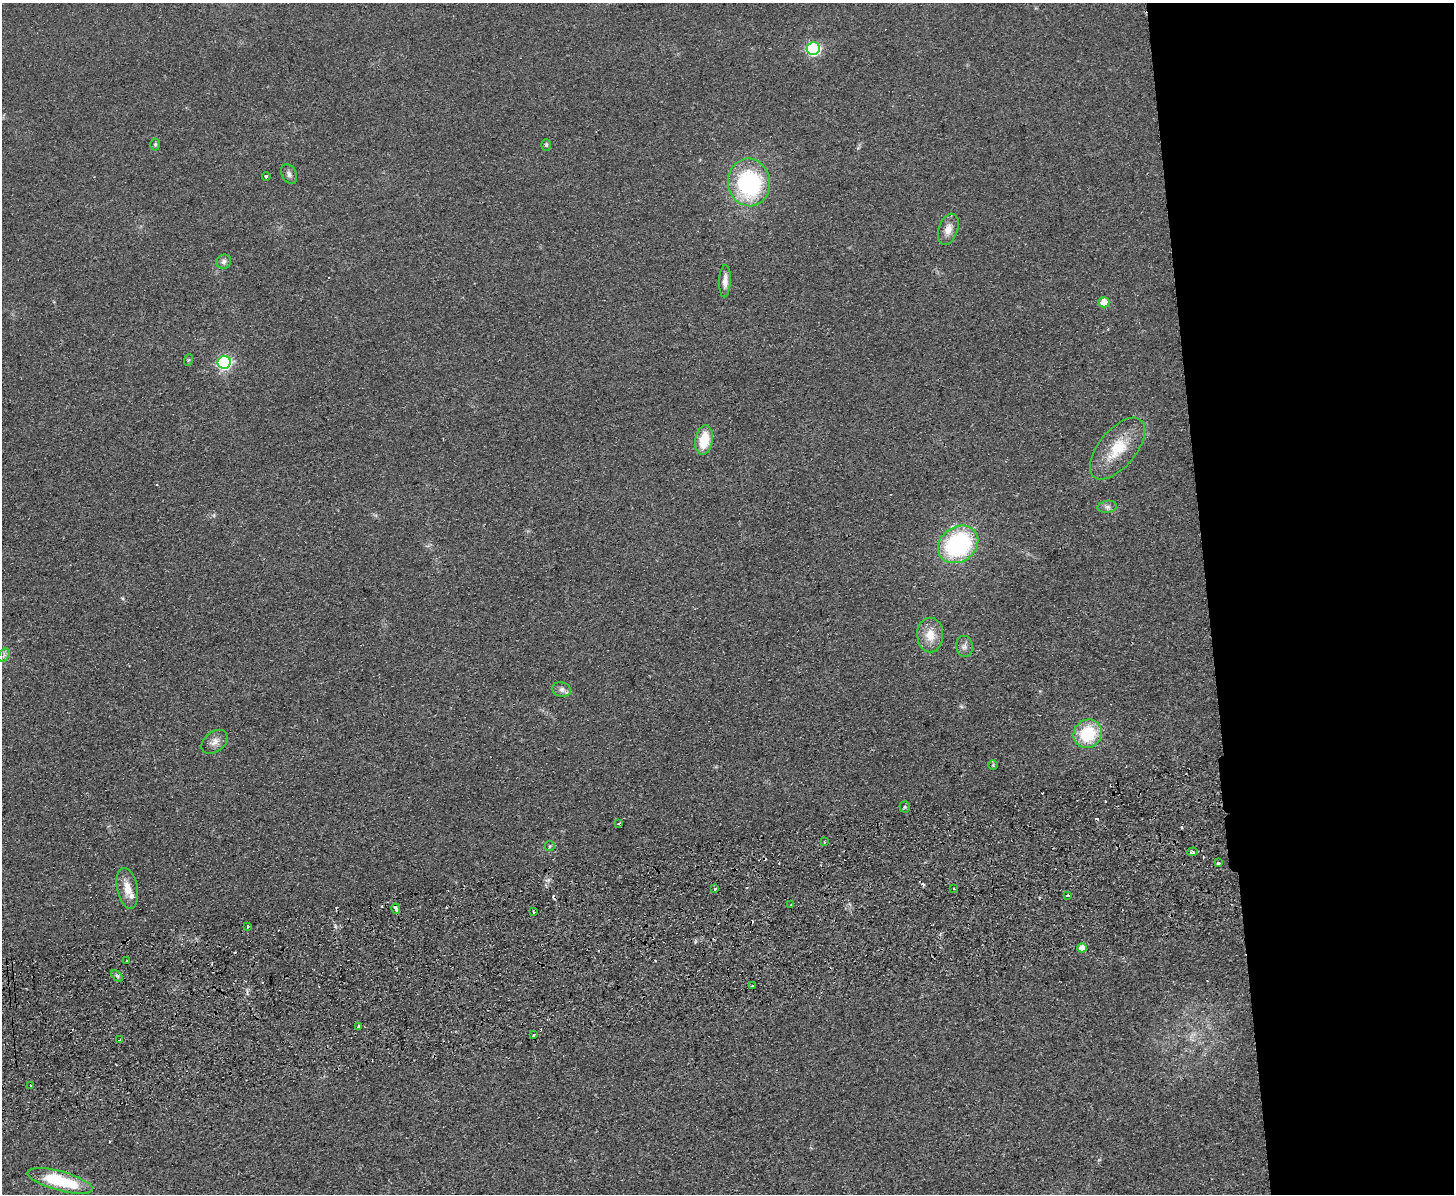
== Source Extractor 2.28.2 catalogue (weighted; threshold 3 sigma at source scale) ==
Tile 6 of 3 x 4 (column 3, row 2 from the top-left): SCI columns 3163-4614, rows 2439-3630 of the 4762 x 4877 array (HDU 1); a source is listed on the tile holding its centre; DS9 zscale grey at full resolution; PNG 1456 x 1196 px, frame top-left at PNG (2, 3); each listed source drawn as its Kron ellipse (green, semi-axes under 4 px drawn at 4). Shown black and unused: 17% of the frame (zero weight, under 2 of 3 exposures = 3% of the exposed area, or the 3 px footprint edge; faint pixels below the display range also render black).
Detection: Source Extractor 2.28.2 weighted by HDU 2 'WHT'; one run over the whole footprint, this tile lists its part. Background 0.084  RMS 0.0092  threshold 0.0414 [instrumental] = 3 sigma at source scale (4.5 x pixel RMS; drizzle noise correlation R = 1.50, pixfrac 1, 0.05/0.05 arcsec/px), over >= 5 px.
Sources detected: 57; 10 cosmic-ray / hot-pixel residue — neither listed nor drawn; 1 inside a brighter listed object's ellipse — not listed separately; the other 46 listed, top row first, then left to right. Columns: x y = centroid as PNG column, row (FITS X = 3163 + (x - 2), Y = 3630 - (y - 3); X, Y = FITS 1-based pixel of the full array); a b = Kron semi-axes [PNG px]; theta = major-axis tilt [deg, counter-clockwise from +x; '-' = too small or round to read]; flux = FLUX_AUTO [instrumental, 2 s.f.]
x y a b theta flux
813 49 6 6 - 110
155 145 6 5 - 1.5
546 145 6 4 -90 1.4
289 174 10 7 -60 3.5
266 176 4 3 - 5.4
749 182 24 21 -82 100
948 229 16 9 71 8.6
224 262 7 7 - 3.1
725 281 16 5 87 6.3
1104 302 5 5 - 18
188 360 6 4 71 1
224 362 6 6 - 160
704 440 15 8 81 25
1117 449 37 18 50 31
1107 507 9 6 8 3
958 544 21 17 35 120
930 635 17 13 -90 14
964 646 10 8 -84 4
4 655 7 5 57 2.2
561 690 9 7 -13 3.7
1088 734 15 13 50 43
214 742 14 10 40 6.3
993 765 4 4 - 1.1
905 807 5 5 - 1.3
619 823 3 2 - 0.91
825 842 3 2 - 0.85
550 846 5 5 - 1.2
1192 852 5 4 - 2.4
1218 863 3 3 - 4.4
127 888 21 10 -79 13
715 889 3 3 - 3.7
954 889 3 2 - 0.87
1067 896 3 3 - 4.4
791 905 3 3 - 1.7
396 909 5 3 - 7
534 912 3 2 - 0.93
248 926 3 2 - 1.2
1082 948 5 4 - 9
127 960 3 2 - 0.99
117 976 7 4 -45 1.8
752 985 4 3 - 0.98
359 1027 3 3 - 21
533 1035 3 3 - 3
120 1040 4 3 - 5.6
31 1085 2 2 - 0.93
60 1181 33 9 -15 54
Overlapping masked pixels (flux is a lower limit): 1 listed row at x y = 396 909